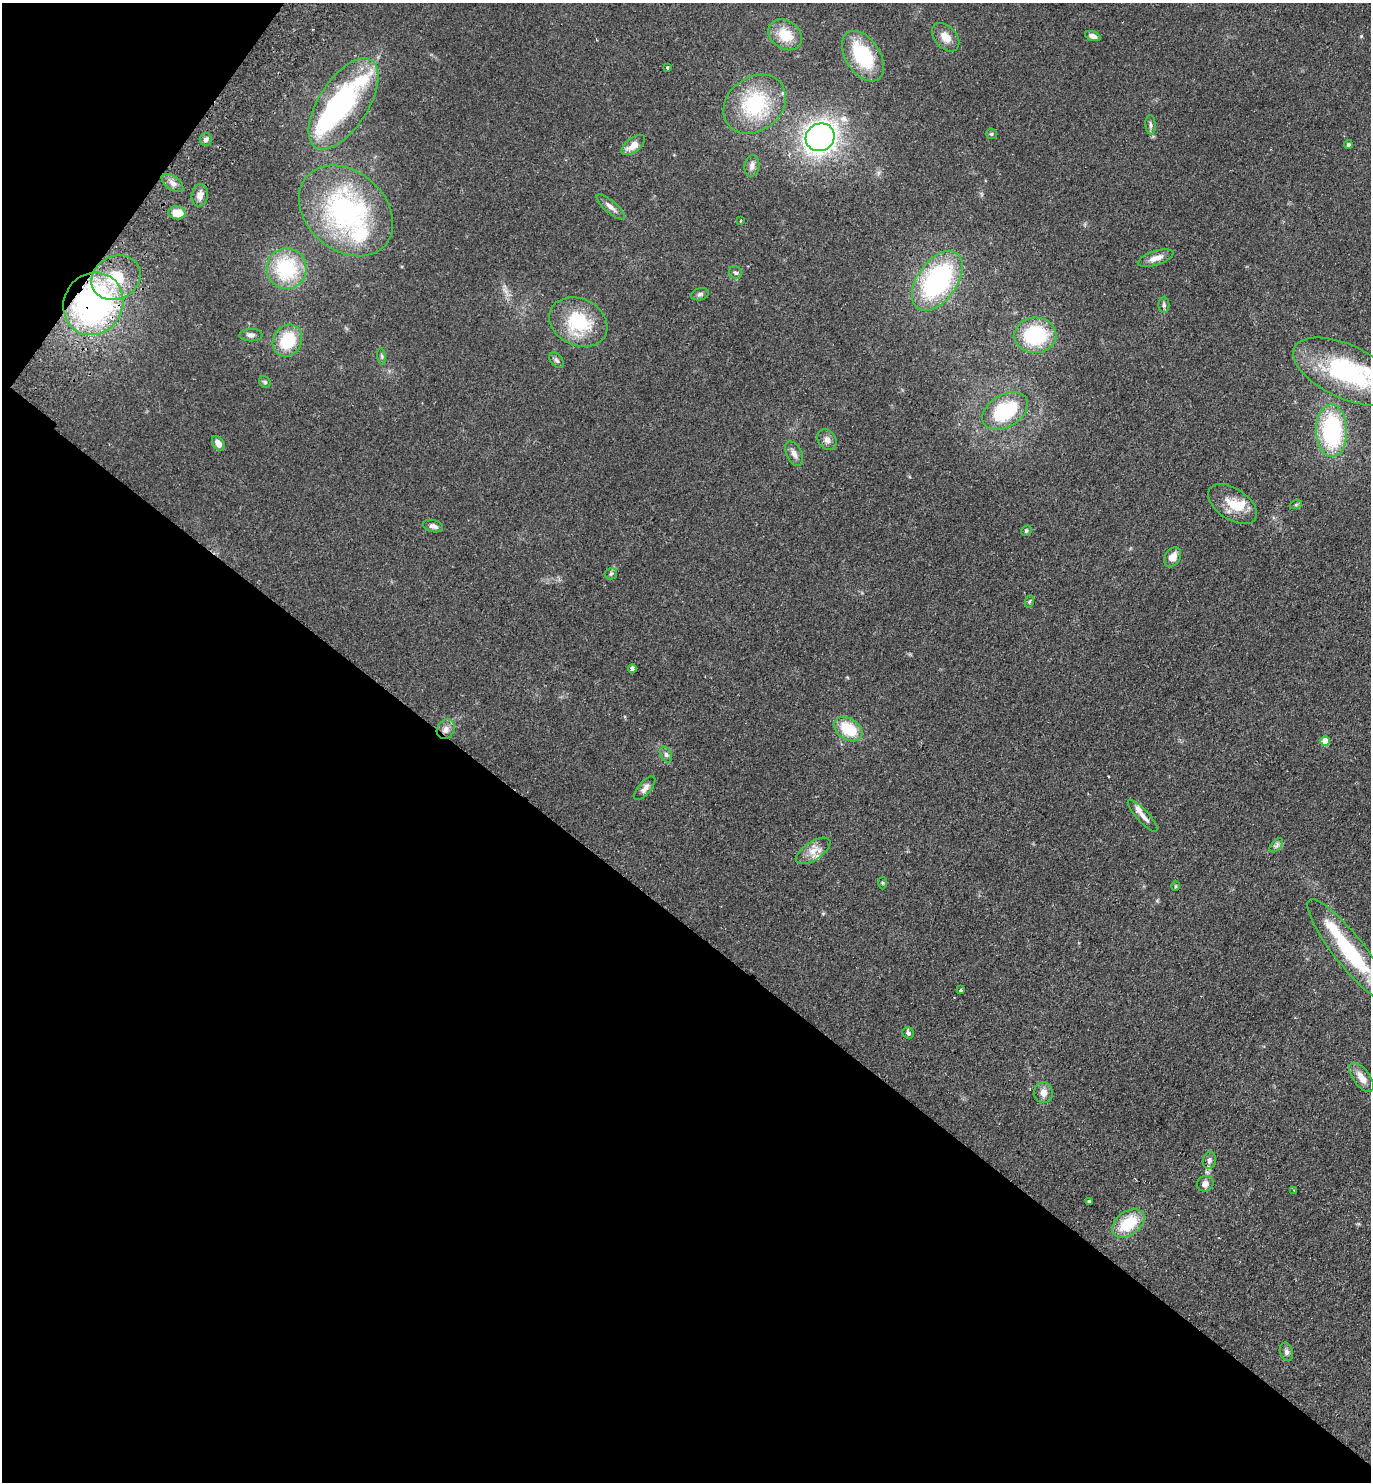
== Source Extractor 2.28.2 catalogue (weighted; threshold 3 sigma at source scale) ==
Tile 9 of 4 x 4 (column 1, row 3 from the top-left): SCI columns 202-1570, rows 1517-2996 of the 6020 x 5993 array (HDU 1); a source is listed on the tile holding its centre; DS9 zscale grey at full resolution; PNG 1373 x 1484 px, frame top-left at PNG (2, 3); each listed source drawn as its Kron ellipse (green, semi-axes under 4 px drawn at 4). Shown black and unused: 40% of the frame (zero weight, under 2 of 3 exposures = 3% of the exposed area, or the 3 px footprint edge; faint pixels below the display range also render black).
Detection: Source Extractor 2.28.2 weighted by HDU 2 'WHT'; one run over the whole footprint, this tile lists its part. Background 0.0949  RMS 0.009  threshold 0.0403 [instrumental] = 3 sigma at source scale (4.5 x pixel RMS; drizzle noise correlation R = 1.50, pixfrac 1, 0.05/0.05 arcsec/px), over >= 5 px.
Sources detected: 79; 2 inside a brighter object's white glare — neither listed nor drawn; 7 inside a brighter listed object's ellipse — not listed separately; the other 70 listed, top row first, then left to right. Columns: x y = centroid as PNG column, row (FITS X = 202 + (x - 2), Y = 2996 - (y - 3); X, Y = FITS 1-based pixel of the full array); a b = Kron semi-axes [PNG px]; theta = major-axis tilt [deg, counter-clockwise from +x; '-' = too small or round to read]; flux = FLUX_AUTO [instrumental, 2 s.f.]
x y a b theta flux
785 35 18 14 -35 19
1093 36 8 4 -20 4
946 37 16 11 -48 9.9
863 56 28 17 -56 58
667 68 4 4 - 0.97
343 104 52 24 57 110
755 104 34 26 38 65
1150 125 10 5 -86 2.4
991 134 6 5 - 1.3
820 137 15 13 34 400
206 139 6 6 - 2.5
1348 144 4 4 - 2
633 145 14 7 38 9
752 166 11 7 81 4.1
172 183 12 6 -35 4.7
200 195 11 8 80 5.4
611 207 18 6 -41 4.7
346 211 52 39 -41 160
177 213 9 6 -7 12
740 221 3 2 - 0.74
1156 258 18 7 18 7.5
287 269 20 20 - 62
736 273 7 6 - 2
116 278 25 21 27 36
937 281 34 20 55 140
700 294 9 6 15 2.3
93 304 32 29 58 220
1164 305 7 5 90 2
578 322 30 23 -26 48
251 335 11 6 0 3.1
1035 335 21 17 2 64
287 341 16 14 59 35
382 356 8 4 -81 1.5
556 360 9 6 -50 2.2
1346 372 57 27 -25 110
265 382 6 5 - 1.5
1005 411 25 16 31 52
1332 431 26 15 -88 100
827 440 11 8 -57 4.7
218 443 8 5 -57 5.9
794 454 13 7 -64 5.2
1233 504 27 15 -34 19
1296 504 6 4 19 1.2
433 526 10 6 -13 3.3
1026 531 6 4 46 1.2
1173 557 10 7 55 7.9
611 574 6 5 - 1.4
1030 601 6 4 70 1.3
632 669 4 4 - 5.6
446 729 10 8 57 5.1
848 729 15 10 -33 29
1325 741 5 4 - 13
666 754 8 5 -64 2.4
645 788 14 6 50 4.2
1143 816 21 6 -47 7
1276 845 8 5 46 2.3
813 851 20 9 33 9.2
882 883 6 4 -89 1.1
1176 886 4 4 - 1
1349 951 65 15 -52 70
961 990 3 3 - 2.6
908 1033 6 5 - 2
1362 1077 17 8 -53 8.8
1043 1093 10 9 - 6
1209 1160 8 6 79 3.2
1205 1184 8 7 - 4.8
1294 1190 3 3 - 1.5
1089 1202 4 4 - 8.5
1128 1223 18 12 36 32
1286 1352 9 6 -72 3
Overlapping masked pixels (flux is a lower limit): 1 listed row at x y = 93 304
Isophote crosses this tile's border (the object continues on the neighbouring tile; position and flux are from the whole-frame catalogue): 2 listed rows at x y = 1346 372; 1349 951
Unlisted compact peaks at least as high as the median listed source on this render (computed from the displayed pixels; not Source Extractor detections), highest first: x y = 1361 36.